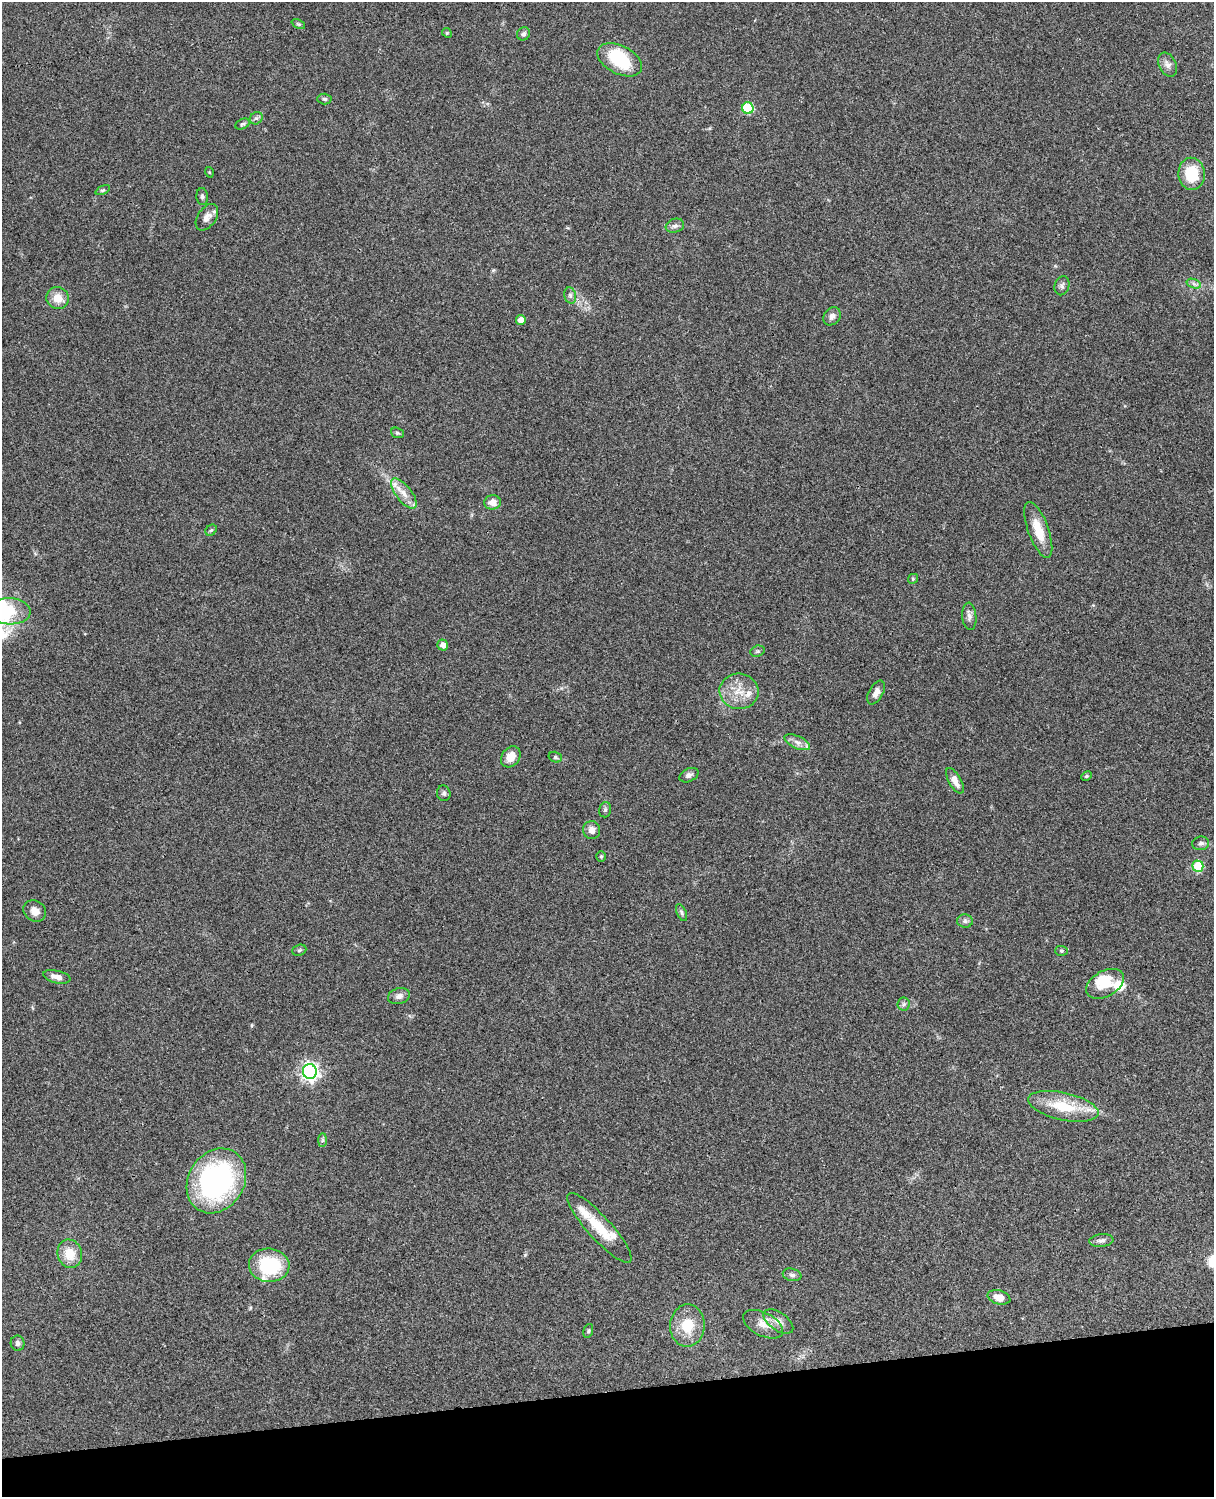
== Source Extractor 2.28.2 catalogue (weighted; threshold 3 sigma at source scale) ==
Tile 10 of 4 x 3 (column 2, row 3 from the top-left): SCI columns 1333-2544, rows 277-1771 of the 5086 x 4926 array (HDU 1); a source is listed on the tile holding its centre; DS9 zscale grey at full resolution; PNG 1216 x 1499 px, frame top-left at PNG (2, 2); each listed source drawn as its Kron ellipse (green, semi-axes under 4 px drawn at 4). Shown black and unused: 7% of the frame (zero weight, under 3 of 4 exposures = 6% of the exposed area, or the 3 px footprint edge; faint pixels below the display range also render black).
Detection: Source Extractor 2.28.2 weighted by HDU 2 'WHT'; one run over the whole footprint, this tile lists its part. Background 0.0863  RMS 0.0061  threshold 0.0276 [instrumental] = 3 sigma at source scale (4.5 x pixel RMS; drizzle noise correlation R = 1.50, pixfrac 1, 0.05/0.05 arcsec/px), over >= 5 px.
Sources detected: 79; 2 inside a brighter object's white glare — neither listed nor drawn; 8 inside a brighter listed object's ellipse — not listed separately; the other 69 listed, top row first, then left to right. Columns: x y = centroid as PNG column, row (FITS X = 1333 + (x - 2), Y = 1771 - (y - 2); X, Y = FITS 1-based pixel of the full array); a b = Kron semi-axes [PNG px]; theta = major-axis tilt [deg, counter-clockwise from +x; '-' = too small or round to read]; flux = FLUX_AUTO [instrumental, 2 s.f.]
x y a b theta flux
298 24 7 4 -24 0.8
447 33 5 4 - 0.66
523 34 7 6 - 1.6
620 60 24 14 -27 31
1168 65 13 8 -62 3.3
324 99 7 5 -3 1.2
748 108 6 5 - 41
256 118 7 5 42 1.5
242 124 8 5 26 1.1
209 172 5 3 - 0.46
1192 174 16 13 -87 23
103 190 8 4 25 0.97
202 197 8 5 -86 1.3
207 217 15 9 55 4.3
675 226 9 6 17 2.1
1194 284 7 4 -19 1.7
1062 286 10 7 73 1.8
570 295 8 6 -74 1.6
58 298 11 11 - 7.8
832 316 10 8 49 2.8
521 320 5 4 - 5
397 433 6 5 - 1
404 493 18 7 -52 6.1
492 502 8 7 - 4.8
211 530 6 5 - 0.85
1038 530 29 10 -70 13
913 579 5 4 - 0.84
10 611 21 13 -3 14
969 616 14 7 -85 2.6
443 645 5 5 - 3.2
757 651 7 5 20 1.1
739 691 19 18 - 12
876 693 13 7 61 3.9
797 742 14 6 -24 3.2
511 757 11 8 52 7.3
555 757 7 5 -16 1.1
689 775 10 6 25 2.4
1086 776 6 4 26 0.81
955 781 14 6 -60 4.6
444 793 8 6 -75 1.8
605 810 8 6 75 1.3
592 830 9 8 - 4
1201 843 8 6 9 1.9
601 856 5 4 - 0.74
1198 866 5 5 - 34
35 911 12 10 -37 4.9
682 913 9 4 -67 1.3
965 921 8 6 -2 1.8
299 950 7 5 22 1.1
1061 951 6 5 - 1
57 977 14 6 -13 3.9
1105 984 20 12 29 15
399 996 11 8 16 2.9
904 1004 6 6 - 1.5
310 1072 7 7 - 240
1063 1106 36 13 -12 23
323 1140 7 4 89 1.1
216 1181 34 28 57 120
599 1228 46 11 -48 18
1101 1240 12 6 7 2.2
70 1254 14 12 -75 12
269 1265 20 16 -6 41
792 1275 9 6 -13 1.9
999 1297 11 7 -15 5.7
778 1321 17 9 -35 5
763 1324 22 11 -27 6.9
687 1325 21 17 87 16
588 1331 7 4 73 0.93
18 1343 7 7 - 2
Isophote crosses this tile's border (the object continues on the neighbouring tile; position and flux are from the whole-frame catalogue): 1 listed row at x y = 10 611